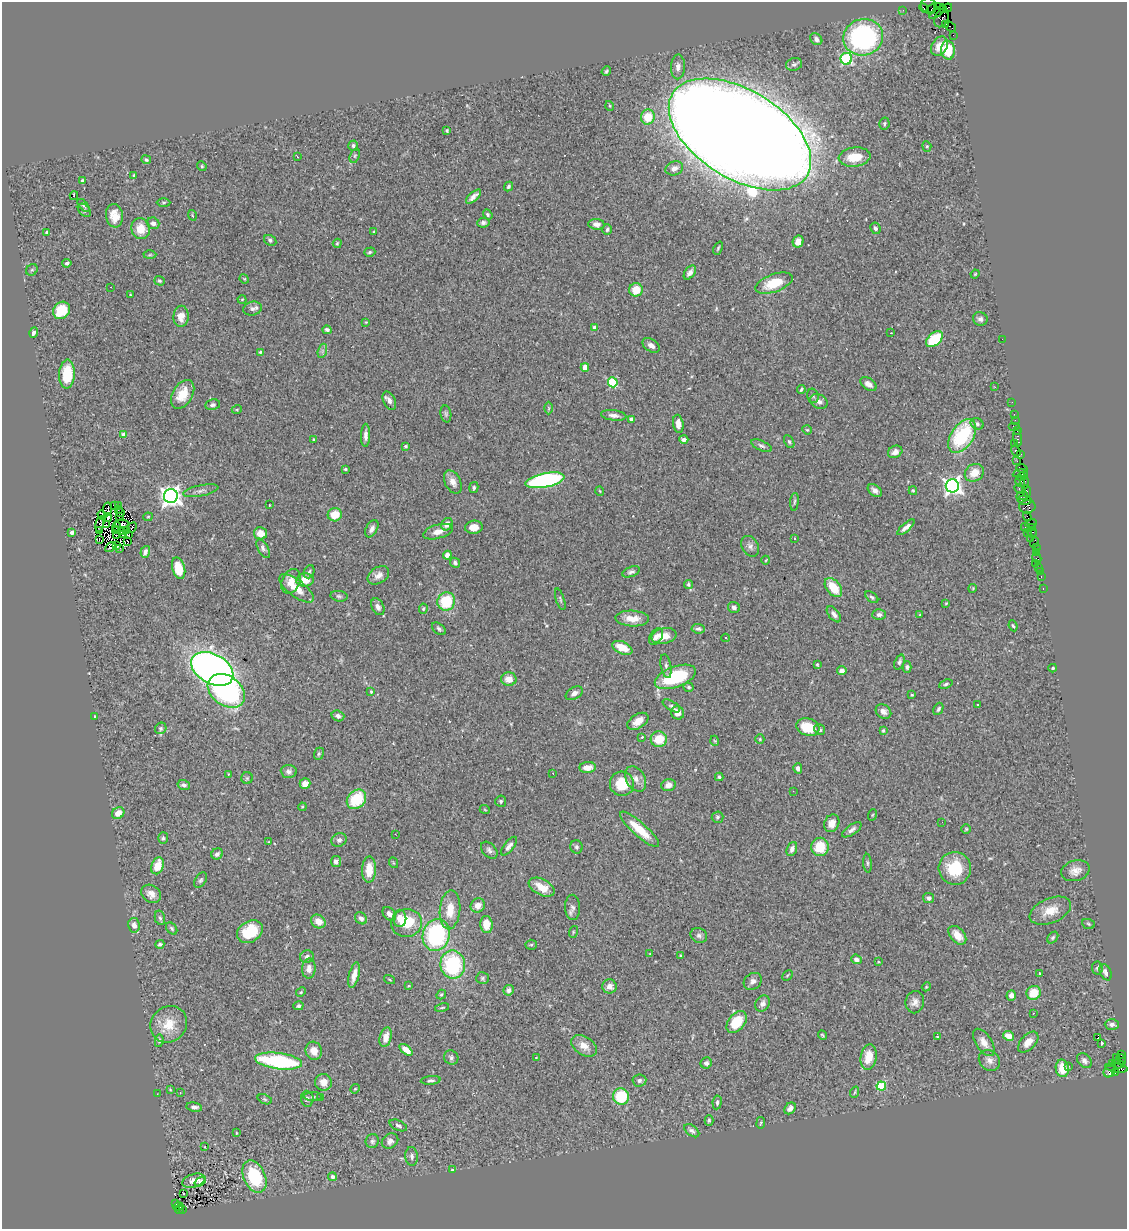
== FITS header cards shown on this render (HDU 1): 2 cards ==
NAXIS1  =                 1125
NAXIS2  =                 1227

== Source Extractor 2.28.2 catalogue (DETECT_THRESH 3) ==
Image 1125 x 1227 px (HDU 1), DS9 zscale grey, 1 PNG px = 1 image px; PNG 1129 x 1231 px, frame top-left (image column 1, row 1227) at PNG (2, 2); each listed source drawn as its Kron ellipse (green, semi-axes under 4 px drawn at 4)
Background 0.831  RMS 0.056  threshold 0.167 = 3 sigma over >= 5 px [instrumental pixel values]
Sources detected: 430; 4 with non-positive FLUX_AUTO (blend fragments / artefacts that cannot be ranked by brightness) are neither listed nor drawn; the other 426 listed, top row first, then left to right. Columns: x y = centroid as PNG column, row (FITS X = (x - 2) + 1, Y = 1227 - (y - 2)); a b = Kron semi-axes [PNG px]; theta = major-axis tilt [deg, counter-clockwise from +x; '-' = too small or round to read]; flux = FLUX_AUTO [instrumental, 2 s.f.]
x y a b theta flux
928 6 8 7 - 23
937 7 3 2 - 42
924 8 5 2 - 95
943 8 4 2 - 17
948 8 4 3 - 43
932 9 6 3 49 120
903 10 3 2 - 4.7
937 13 8 4 36 130
941 18 10 6 64 210
946 24 2 2 - 24
950 27 6 3 -39 39
953 35 2 2 - 1.8
863 37 20 18 17 630
816 39 6 5 - 13
939 46 10 7 59 34
948 50 9 6 -83 130
846 59 6 6 - 420
794 64 8 6 15 9.7
678 67 12 7 88 19
606 71 5 3 - 5.4
610 106 5 3 - 3.3
648 117 7 7 - 84
884 123 6 5 - 6.1
447 130 3 2 - 3.8
740 134 79 44 -32 23000
353 146 5 5 - 8.7
927 146 5 4 - 5.6
355 156 7 4 70 6.9
297 157 3 2 - 3.2
855 157 16 9 7 84
146 160 5 4 - 6.4
202 166 5 4 - 5
674 168 9 7 21 22
134 175 3 3 - 4.4
82 181 4 3 - 6.8
508 186 5 4 - 7.2
74 196 4 2 - 2.8
473 197 9 4 42 18
164 202 7 3 1 5
83 205 8 3 -51 6.4
84 210 7 5 -47 7.8
192 215 5 3 - 3.3
488 215 5 4 - 7.2
114 216 12 8 -82 46
153 223 6 5 - 16
483 223 6 5 - 10
596 224 8 5 -5 17
875 228 6 5 - 9.6
141 229 10 9 - 61
607 229 5 4 - 7.6
47 232 4 3 - 6.6
374 232 3 3 - 2.8
270 240 6 5 - 8.6
798 241 6 5 - 34
337 243 5 3 - 4.4
718 248 7 3 64 5.2
370 252 6 4 18 6.9
150 255 6 4 2 4.8
67 263 4 4 - 7.8
32 270 6 5 - 6.2
690 273 8 5 54 18
975 274 5 3 - 3.3
244 279 5 4 - 3.9
159 281 5 4 - 5.5
774 283 19 9 19 91
111 287 3 2 - 4.8
636 290 7 6 - 67
130 295 4 2 - 3.2
242 299 4 3 - 3
253 309 9 6 14 14
62 310 9 8 - 110
181 316 10 7 86 33
980 319 7 7 - 11
366 322 4 3 - 3.2
594 327 4 4 - 15
327 330 4 4 - 8.6
34 333 5 4 - 10
891 333 2 2 - 1.9
934 339 10 6 42 180
1002 339 2 2 - 52
651 345 9 6 -34 19
322 351 7 4 71 8.6
260 352 4 4 - 4.2
585 367 4 4 - 44
67 374 14 8 88 130
613 382 5 5 - 240
868 384 9 5 -33 17
995 387 2 2 - 2.6
801 389 4 3 - 5.4
183 394 15 10 59 71
813 396 7 5 -76 7
389 401 10 6 -63 20
819 401 9 7 -29 17
1012 402 2 2 - 10
213 405 7 5 12 7.9
549 408 6 4 90 5
237 409 5 3 - 3.4
446 414 8 5 -81 7.8
1014 414 2 2 - 16
614 415 13 5 -7 19
631 420 4 4 - 35
1015 420 2 2 - 22
678 424 9 5 -82 28
977 424 7 5 -28 8.5
1014 426 6 2 0 84
807 430 5 4 - 4.1
1017 430 3 2 - 39
124 435 4 4 - 29
366 435 11 4 89 18
962 436 19 11 56 290
1018 438 8 3 -81 70
314 439 3 3 - 4.2
684 440 5 3 - 9.5
789 442 7 4 -62 6.8
1015 443 3 2 - 35
406 446 3 3 - 4.6
761 446 11 5 -24 10
1016 451 6 3 -57 57
895 452 7 6 - 21
1021 454 3 3 - 41
1017 461 2 2 - 33
345 469 3 3 - 6.5
1022 469 5 3 - 33
974 473 10 8 33 52
1020 474 7 4 6 150
1021 477 4 3 - 85
545 480 20 7 11 670
1020 481 6 4 -70 120
453 482 12 7 -64 27
1025 482 6 3 -88 100
952 486 6 6 - 1700
474 488 5 4 - 7.7
1020 489 6 3 -28 94
875 490 8 5 -38 17
201 491 18 5 11 17
600 491 4 3 - 2.9
913 491 4 3 - 5.5
1027 491 6 3 -79 120
171 496 7 7 - 2300
1022 496 6 3 6 140
1025 500 7 3 -10 100
794 502 9 3 84 6.2
114 505 3 2 - 3
119 505 3 2 - 7.3
269 505 3 2 - 2.1
1027 507 8 6 9 210
107 509 7 2 81 5.4
118 509 3 2 - 1.1
120 512 3 2 - 3.6
102 515 5 2 - 0.5
335 515 7 6 - 60
119 517 3 2 - 4.4
148 517 4 4 - 4
1027 517 5 2 - 230
108 518 4 3 - 8.6
1031 523 6 2 18 75
100 524 8 2 77 4.6
122 524 7 3 -5 6.1
447 524 6 5 - 23
106 525 2 2 - 3.1
116 527 5 2 - 5.5
474 527 9 6 6 37
906 527 11 4 41 18
1025 527 4 2 - 18
1032 527 3 2 - 45
132 528 6 2 51 4.2
372 529 9 5 61 15
116 530 2 2 - 3.5
126 530 3 2 - 3.7
100 531 3 2 - 5.2
121 532 3 2 - 2.4
438 532 15 7 15 31
72 533 4 3 - 12
260 533 7 6 - 34
1027 533 2 2 - 13
1032 533 5 3 - 40
116 535 4 2 - 1.6
123 535 3 2 - 3.5
129 535 3 2 - 3.2
794 538 3 3 - 10
1031 539 4 2 - 63
99 540 3 2 - 68
128 542 3 2 - 3.3
1034 542 6 4 66 110
117 546 3 3 - 0.97
750 546 11 8 -60 16
110 547 6 3 47 0.8
119 548 3 2 - 5.5
1036 548 2 2 - 31
263 549 10 5 -61 13
145 552 6 4 71 16
1037 552 3 3 - 38
447 555 4 4 - 19
1037 558 5 4 - 17
766 560 4 3 - 2.8
455 563 5 4 - 8.1
1036 563 2 2 - 11
1039 567 3 3 - 30
179 568 11 6 -74 85
309 572 7 5 69 6.8
631 572 9 5 21 10
1040 572 2 2 - 8.3
378 575 11 8 32 24
1041 577 3 2 - 13
305 580 9 6 2 59
291 581 13 9 64 35
688 584 4 4 - 6.5
296 588 20 8 -37 61
833 588 11 7 -51 84
973 588 4 3 - 3
1043 588 3 2 - 18
339 596 9 5 -8 8.3
872 597 7 4 -40 8.1
560 599 11 3 -72 6.4
446 601 9 8 - 160
946 603 3 3 - 3.2
378 607 9 6 -63 15
734 607 6 5 - 12
423 609 5 4 - 4.5
834 614 9 5 -51 15
879 615 6 5 - 12
920 615 3 2 - 3
632 619 17 8 -3 46
1013 626 6 3 -66 5.3
439 629 8 5 -40 9.2
698 629 7 4 -5 8.8
664 636 13 7 12 51
656 637 9 6 57 22
726 638 4 3 - 6.4
622 648 10 6 -25 60
899 662 8 5 69 8.6
817 664 3 3 - 3.7
666 666 12 5 -80 11
907 667 6 4 90 7.1
1053 668 4 3 - 5
212 669 23 14 -29 2400
842 671 4 4 - 19
675 677 21 10 21 250
509 679 8 6 -1 38
946 684 7 4 23 6.8
689 687 5 4 - 6
226 691 20 14 -36 690
371 691 4 3 - 4.1
574 693 9 6 32 17
912 695 3 3 - 3.9
978 704 3 3 - 12
671 706 10 4 -31 8.1
938 709 6 4 63 8.7
883 712 8 6 -37 17
678 713 7 6 - 29
95 716 3 2 - 2.6
338 716 6 5 - 12
638 721 12 7 32 31
808 727 12 8 -19 95
161 728 6 5 - 7
820 730 6 5 - 8.2
883 730 4 3 - 4.5
642 737 3 3 - 3.4
659 739 8 7 - 90
760 739 5 4 - 4.5
715 741 5 3 - 3.1
319 754 6 4 68 5.9
588 768 8 5 4 39
798 768 5 4 - 13
289 771 8 6 -4 15
553 773 2 2 - 2.7
228 774 4 2 - 2.9
719 777 4 3 - 6.7
247 778 6 6 - 6
636 779 14 9 -60 26
305 784 5 5 - 31
622 784 12 12 - 110
184 785 6 5 - 11
668 785 7 6 - 22
793 791 3 2 - 5.1
356 799 11 8 45 150
501 801 6 5 - 6.3
302 807 4 3 - 3.3
485 810 5 3 - 3
118 813 6 5 - 36
872 815 6 3 70 2.7
717 817 6 5 - 8.3
942 822 2 2 - 2
832 823 9 7 63 27
640 829 25 7 -42 90
966 829 5 5 - 4.3
852 830 11 5 34 14
395 834 2 2 - 2.4
163 838 6 5 - 7.1
339 840 8 6 27 11
269 842 3 2 - 3.2
509 846 11 5 52 16
576 847 6 6 - 8.1
820 847 9 8 - 86
792 849 7 5 68 19
489 850 10 6 -47 12
217 854 6 5 - 12
336 861 5 5 - 15
394 863 5 3 - 3.7
867 863 9 4 -85 6
158 866 8 6 69 73
955 868 16 16 - 130
369 870 13 7 88 68
1075 871 14 10 16 31
201 880 8 5 57 7.9
542 887 14 8 -27 55
151 894 10 8 -34 29
928 898 5 5 - 11
478 905 7 6 - 27
573 907 12 7 -89 15
450 910 19 10 86 70
1050 911 22 12 23 62
389 914 8 5 -48 18
160 918 7 5 -78 8.2
361 918 7 5 -42 15
400 918 8 6 88 36
318 921 7 6 - 37
407 923 15 13 14 120
1088 924 6 4 -22 5.6
134 925 7 6 - 20
486 925 8 6 -84 55
172 928 7 4 -51 7
250 932 14 10 31 130
573 932 6 3 73 4.2
436 935 16 13 72 450
699 935 8 7 - 12
957 935 11 7 -48 45
1053 938 6 4 50 6.4
160 944 4 4 - 7.3
531 945 5 5 - 4.7
650 953 2 2 - 2.5
680 956 3 3 - 5.3
307 957 7 6 - 13
856 959 5 4 - 16
878 962 4 4 - 3.4
453 965 14 12 -81 310
309 968 10 6 87 25
1097 968 6 5 - 7.5
1106 972 8 5 -64 16
1039 974 3 2 - 5.1
354 975 13 5 76 31
787 975 6 3 45 4.6
483 978 6 5 - 7.1
390 979 6 3 -19 3.7
753 981 9 7 37 16
408 986 4 3 - 3.3
610 986 7 7 - 27
926 987 5 3 - 3.7
509 990 5 5 - 13
301 992 5 4 - 4.9
1034 993 7 6 - 79
441 995 5 4 - 4.7
1011 995 5 4 - 18
915 1002 11 9 80 23
763 1004 8 7 - 17
298 1006 5 4 - 9.2
442 1008 7 3 11 4.3
1034 1013 3 2 - 6.4
737 1022 12 8 51 110
169 1024 19 17 47 86
1112 1024 7 5 -2 14
822 1035 5 3 - 4.2
1008 1036 6 4 -26 36
386 1037 10 6 74 31
938 1037 4 3 - 4.1
1098 1038 3 2 - 2.8
159 1041 6 4 79 6.8
984 1042 15 8 -57 32
1028 1042 13 7 46 32
1101 1043 4 3 - 7
584 1046 14 9 -33 41
406 1050 7 4 -39 40
314 1051 9 8 - 35
1121 1054 3 2 - 100
451 1057 7 6 - 10
869 1057 13 8 81 69
536 1058 3 3 - 3.7
1116 1058 3 2 - 27
1121 1059 6 3 -56 38
989 1060 11 9 -41 22
279 1061 24 8 -7 400
1084 1061 8 6 -46 13
706 1063 6 5 - 12
1112 1063 4 3 - 39
1118 1064 6 4 -16 100
1068 1066 3 3 - 5.2
1062 1068 9 6 -80 71
1117 1068 11 4 -7 300
1110 1071 7 5 47 200
1115 1072 3 2 - 71
431 1080 10 4 5 8
639 1080 7 6 - 14
323 1082 8 8 - 36
881 1086 5 4 - 210
170 1089 3 3 - 3.3
355 1089 5 4 - 3.8
855 1092 6 3 70 4.1
180 1093 3 2 - 2.4
157 1094 3 2 - 8.9
621 1096 8 8 - 160
313 1097 9 3 0 6.6
321 1097 4 3 - 13
265 1099 7 4 -21 6.3
307 1099 8 6 -85 11
717 1102 7 4 83 9.7
194 1107 8 4 -10 12
790 1108 6 5 - 17
709 1120 5 4 - 5.7
761 1123 6 3 80 3.7
398 1125 9 5 -24 8.5
692 1131 8 5 -37 11
236 1133 4 2 - 2.8
372 1141 7 6 - 9.8
390 1141 9 7 34 17
205 1147 3 2 - 2.4
412 1156 9 6 -84 13
452 1170 4 3 - 3.3
254 1176 17 10 -65 240
332 1177 4 3 - 8.8
194 1181 12 6 16 33
200 1182 6 3 37 76
183 1194 3 2 - 9.1
176 1204 3 3 - 76
178 1206 5 2 - 82
179 1209 4 3 - 48
183 1209 2 2 - 34
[4 non-positive-flux detections neither listed nor drawn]